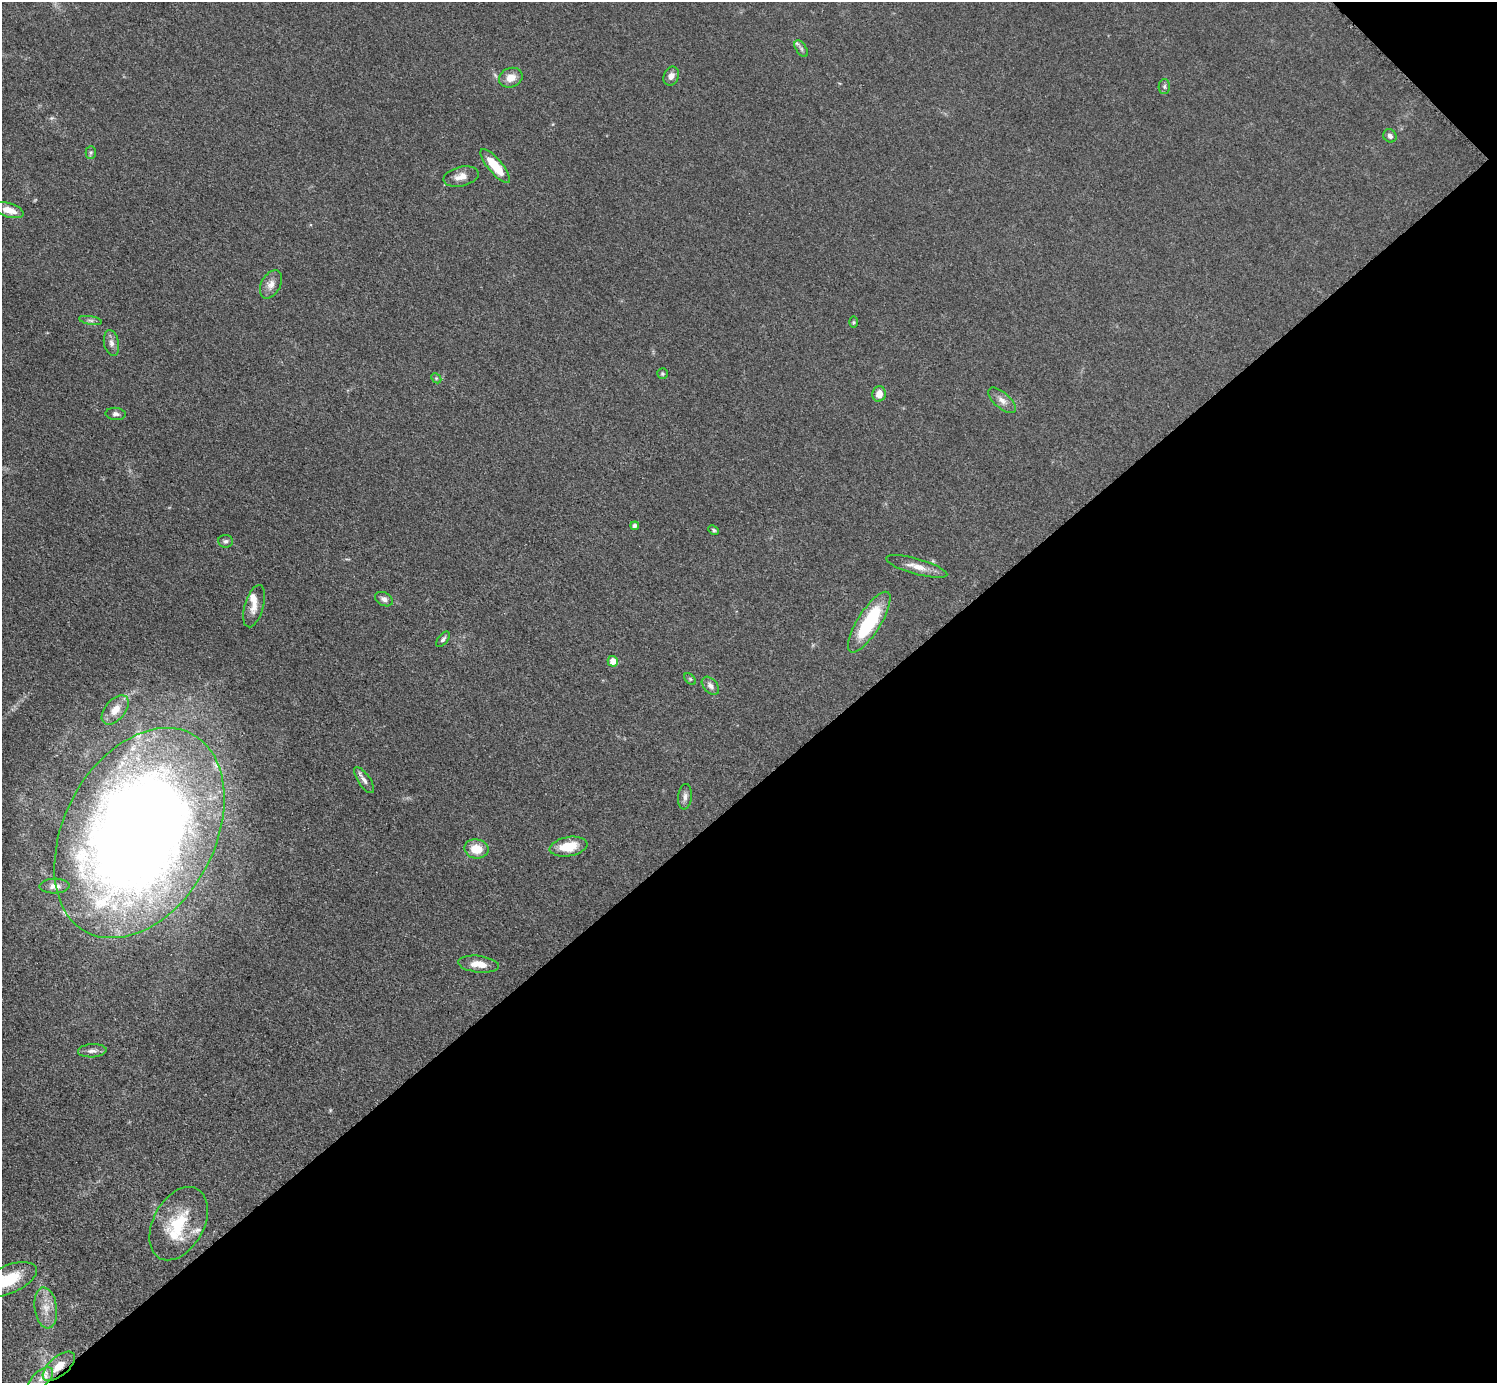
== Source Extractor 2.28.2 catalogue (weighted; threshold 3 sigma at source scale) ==
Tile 12 of 4 x 4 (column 4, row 3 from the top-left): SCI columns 4494-5988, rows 1687-3067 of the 5990 x 5989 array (HDU 1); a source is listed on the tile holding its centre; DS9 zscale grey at full resolution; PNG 1499 x 1385 px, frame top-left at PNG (2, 2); each listed source drawn as its Kron ellipse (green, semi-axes under 4 px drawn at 4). Shown black and unused: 44% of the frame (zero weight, under 3 of 5 exposures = <1% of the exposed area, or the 3 px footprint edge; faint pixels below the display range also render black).
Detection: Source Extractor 2.28.2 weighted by HDU 2 'WHT'; one run over the whole footprint, this tile lists its part. Background 0.0499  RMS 0.0053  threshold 0.0237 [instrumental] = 3 sigma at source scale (4.5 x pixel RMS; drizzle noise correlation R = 1.50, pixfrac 1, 0.05/0.05 arcsec/px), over >= 5 px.
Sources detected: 46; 3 inside a brighter listed object's ellipse — not listed separately; the other 43 listed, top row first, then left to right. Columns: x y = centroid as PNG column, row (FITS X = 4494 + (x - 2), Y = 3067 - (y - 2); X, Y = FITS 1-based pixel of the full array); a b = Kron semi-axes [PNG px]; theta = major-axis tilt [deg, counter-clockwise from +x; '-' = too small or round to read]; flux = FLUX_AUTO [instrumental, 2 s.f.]
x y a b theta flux
801 49 9 5 -57 1.5
671 76 9 7 67 3
511 78 12 9 22 5.6
1164 86 7 5 89 1.1
1390 136 7 6 - 1.6
91 152 6 5 - 0.95
495 166 21 7 -50 15
461 176 18 9 13 5.1
9 210 15 7 -18 6.5
271 284 15 9 60 4
90 320 11 4 -9 1.5
854 322 6 4 89 0.63
111 343 13 7 -78 2.7
663 374 5 5 - 0.88
436 378 6 4 -45 0.73
879 394 8 6 81 4.8
1002 400 17 8 -41 3.6
116 414 10 6 -4 1.7
635 526 4 4 - 1.6
714 530 6 4 -40 0.85
225 541 7 6 - 1.4
917 566 32 7 -16 6.1
384 599 9 6 -28 2.1
254 606 22 9 74 5.4
869 622 35 11 57 38
443 639 9 5 52 1.5
613 661 5 5 - 5.1
690 679 7 4 -45 0.82
710 686 10 6 -46 2.5
115 710 17 10 50 7.1
364 780 15 6 -56 2.5
685 797 13 6 85 2.2
139 833 112 75 62 990
568 847 19 9 9 13
476 849 12 9 -9 11
55 886 15 7 2 3.6
479 964 20 8 -6 6.7
92 1051 14 6 3 2.5
179 1224 39 25 61 27
8 1280 31 14 22 23
46 1308 21 11 -82 7.4
59 1366 19 9 40 10
41 1379 15 8 42 4.4
Overlapping masked pixels (flux is a lower limit): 1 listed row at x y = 59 1366
Isophote crosses this tile's border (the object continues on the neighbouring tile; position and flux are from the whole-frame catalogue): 1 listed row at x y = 8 1280